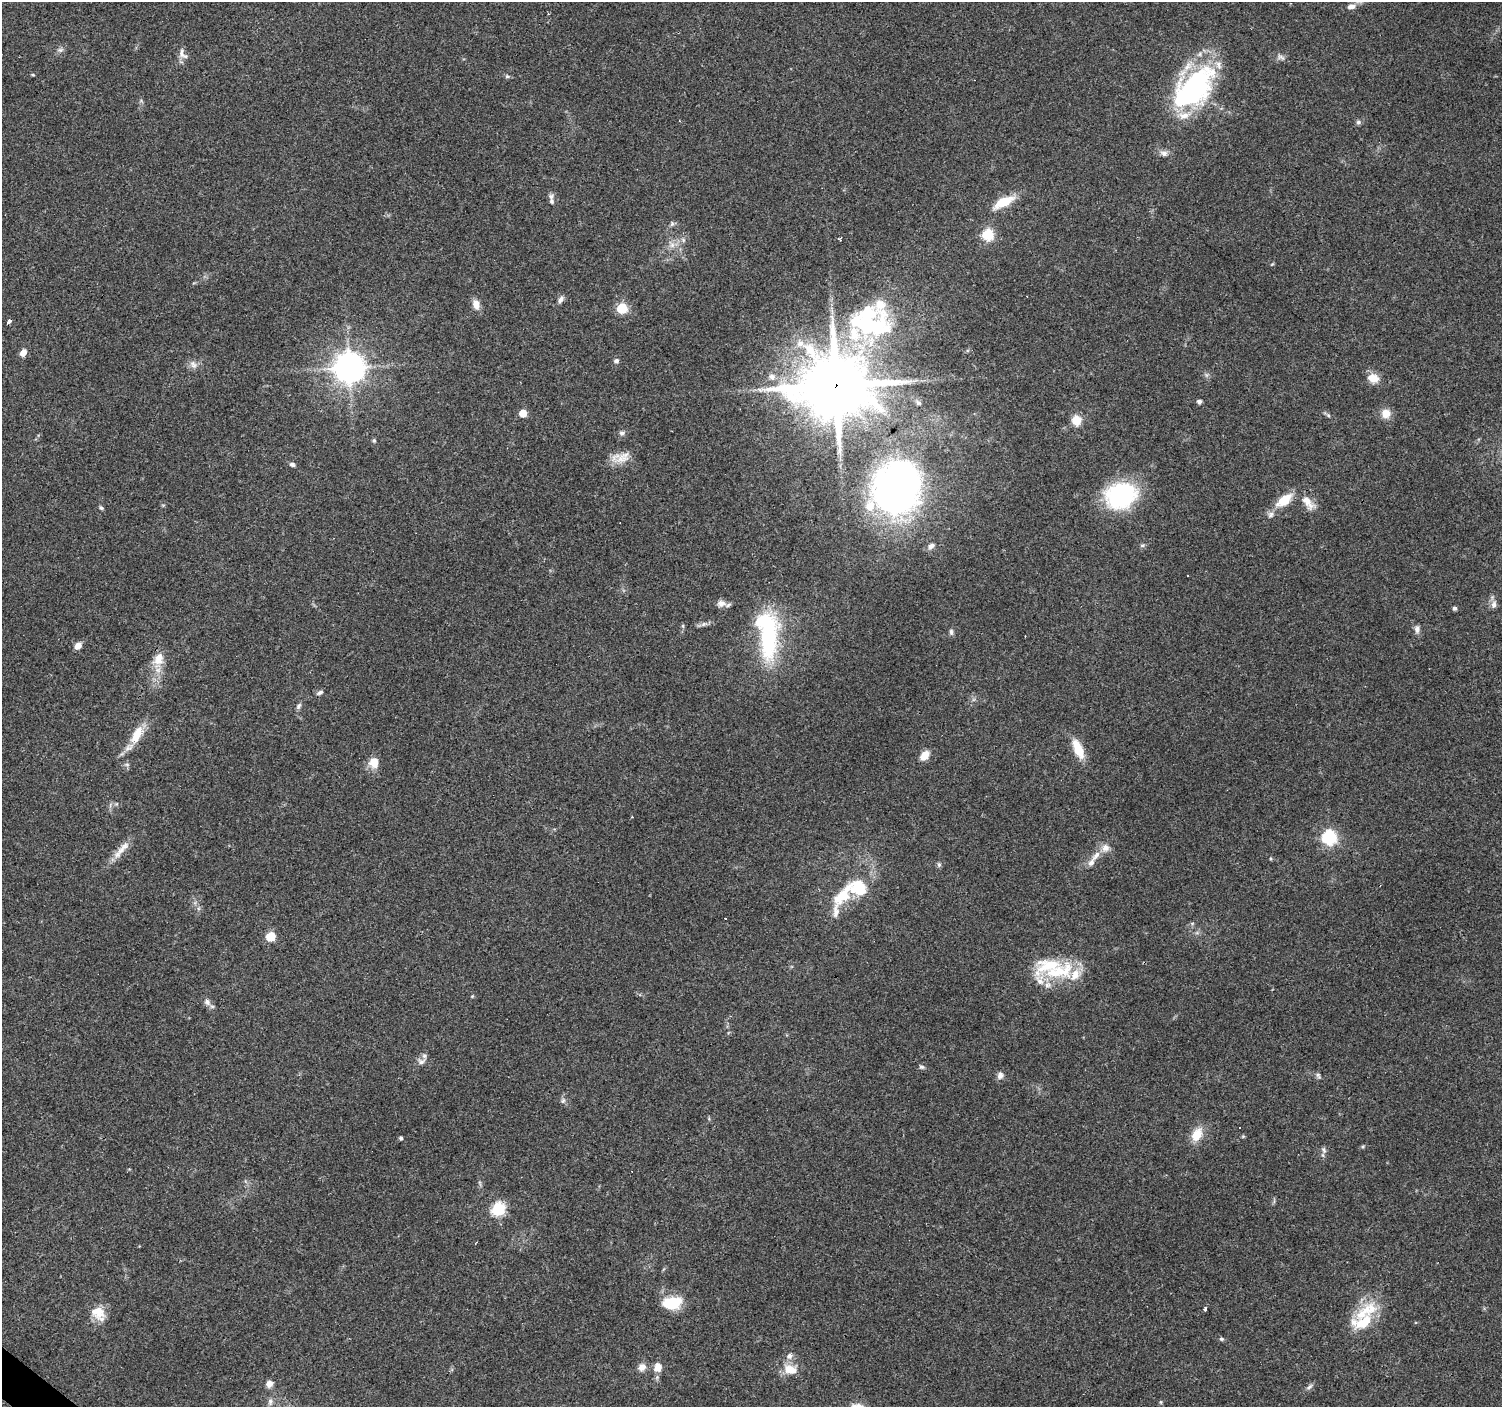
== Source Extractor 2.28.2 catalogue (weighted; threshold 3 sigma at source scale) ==
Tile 7 of 4 x 4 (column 3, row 2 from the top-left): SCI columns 2999-4498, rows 2978-4382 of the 6000 x 6021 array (HDU 1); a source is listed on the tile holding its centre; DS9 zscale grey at full resolution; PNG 1504 x 1409 px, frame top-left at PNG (2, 2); no overlay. Shown black and unused: <1% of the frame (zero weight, under 3 of 4 exposures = <1% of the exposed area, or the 3 px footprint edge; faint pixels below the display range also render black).
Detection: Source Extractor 2.28.2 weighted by HDU 2 'WHT'; one run over the whole footprint, this tile lists its part. Background 0.0861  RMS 0.0052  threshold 0.0234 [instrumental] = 3 sigma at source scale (4.5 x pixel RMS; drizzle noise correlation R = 1.50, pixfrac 1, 0.0396/0.0396 arcsec/px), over >= 5 px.
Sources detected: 126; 3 inside a brighter object's white glare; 4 cosmic-ray / hot-pixel residue — not listed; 18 inside a brighter listed object's ellipse — not listed separately; the other 101 listed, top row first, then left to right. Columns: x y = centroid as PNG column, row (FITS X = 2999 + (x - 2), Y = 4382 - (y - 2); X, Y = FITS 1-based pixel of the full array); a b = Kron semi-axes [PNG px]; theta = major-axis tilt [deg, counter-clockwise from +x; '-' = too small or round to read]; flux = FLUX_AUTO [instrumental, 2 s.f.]
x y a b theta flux
1351 6 12 7 12 2.7
60 50 9 6 -7 1.4
182 54 17 10 -54 3.2
1281 57 12 6 -28 1.9
33 75 4 4 - 0.52
507 76 6 5 - 0.87
1194 87 50 32 44 93
679 121 3 2 - 0.54
1358 122 6 6 - 1.2
1164 153 11 7 -12 2.5
551 196 9 7 69 1.8
1003 202 20 9 27 15
672 224 8 5 46 1.1
988 235 6 6 - 44
840 238 4 3 - 1.4
683 240 7 5 -47 1.2
672 245 7 7 - 2.3
1272 264 6 3 19 0.49
561 299 10 6 54 1.8
476 304 13 8 -76 4.2
622 308 6 6 - 34
9 322 5 3 - 6.5
872 326 60 32 2 69
23 353 7 6 - 4.1
616 361 6 5 - 1.3
193 364 13 8 -48 2.9
349 368 9 9 - 870
1206 375 7 4 -90 1
772 377 9 7 -66 2.2
1373 378 15 11 -20 5.8
835 386 21 18 16 4800
1199 402 5 4 - 1.7
918 403 8 5 -47 1.1
523 413 5 5 - 11
1386 413 10 10 - 5.6
1328 415 6 4 -45 0.79
1077 420 12 11 - 5.9
622 433 8 7 - 1.5
374 441 5 5 - 0.83
622 458 23 13 16 7.2
292 464 7 5 -25 1.2
897 488 31 26 84 520
1121 496 32 26 23 57
1284 500 23 11 38 11
1308 502 26 11 -52 6.7
101 508 6 4 -26 0.96
1142 545 7 5 20 0.97
931 546 9 7 40 2.3
1188 576 2 2 - 0.5
721 603 12 10 13 3
1494 605 11 7 80 2.5
1454 608 4 4 - 1.3
704 624 7 6 - 1.4
683 626 6 4 -72 0.68
1417 629 11 6 88 2.1
951 632 9 5 -83 1.3
768 638 59 23 85 55
78 645 7 6 - 4.1
158 659 23 13 72 9.2
320 693 10 5 24 1.4
299 706 9 5 61 1.4
137 735 28 12 62 11
1078 749 23 10 -65 12
924 756 11 8 47 5.5
374 762 11 9 -86 7.4
116 804 6 4 18 0.8
632 817 3 2 - 0.78
1329 837 6 6 - 100
121 850 16 9 43 5.3
1096 855 13 8 44 4
939 865 7 5 -90 1.1
843 895 57 16 61 23
1192 923 6 4 -18 0.68
270 937 6 5 - 22
1058 971 51 21 11 28
472 996 4 4 - 0.51
207 1002 11 8 -53 2.4
421 1061 10 7 23 2.4
921 1067 7 6 - 1.2
1000 1075 10 7 81 2.4
1318 1076 9 5 -64 1.3
563 1101 8 6 68 1.2
1197 1135 17 11 60 9.2
1243 1136 5 5 - 0.59
401 1138 4 4 - 0.99
1324 1150 10 6 -68 1.6
498 1209 6 6 - 67
476 1243 3 2 - 0.47
672 1303 19 12 6 19
1205 1309 4 3 - 2.6
98 1310 21 12 8 6.4
1363 1312 40 14 46 18
1221 1339 6 5 - 0.94
789 1356 10 7 41 2.6
642 1367 10 9 - 3.6
658 1367 12 10 -84 4.8
791 1370 21 12 -20 8.1
269 1384 8 8 - 3
1309 1387 11 4 41 1.4
270 1402 10 6 89 1.8
1161 1402 5 4 - 0.6
Overlapping masked pixels (flux is a lower limit): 1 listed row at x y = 835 386